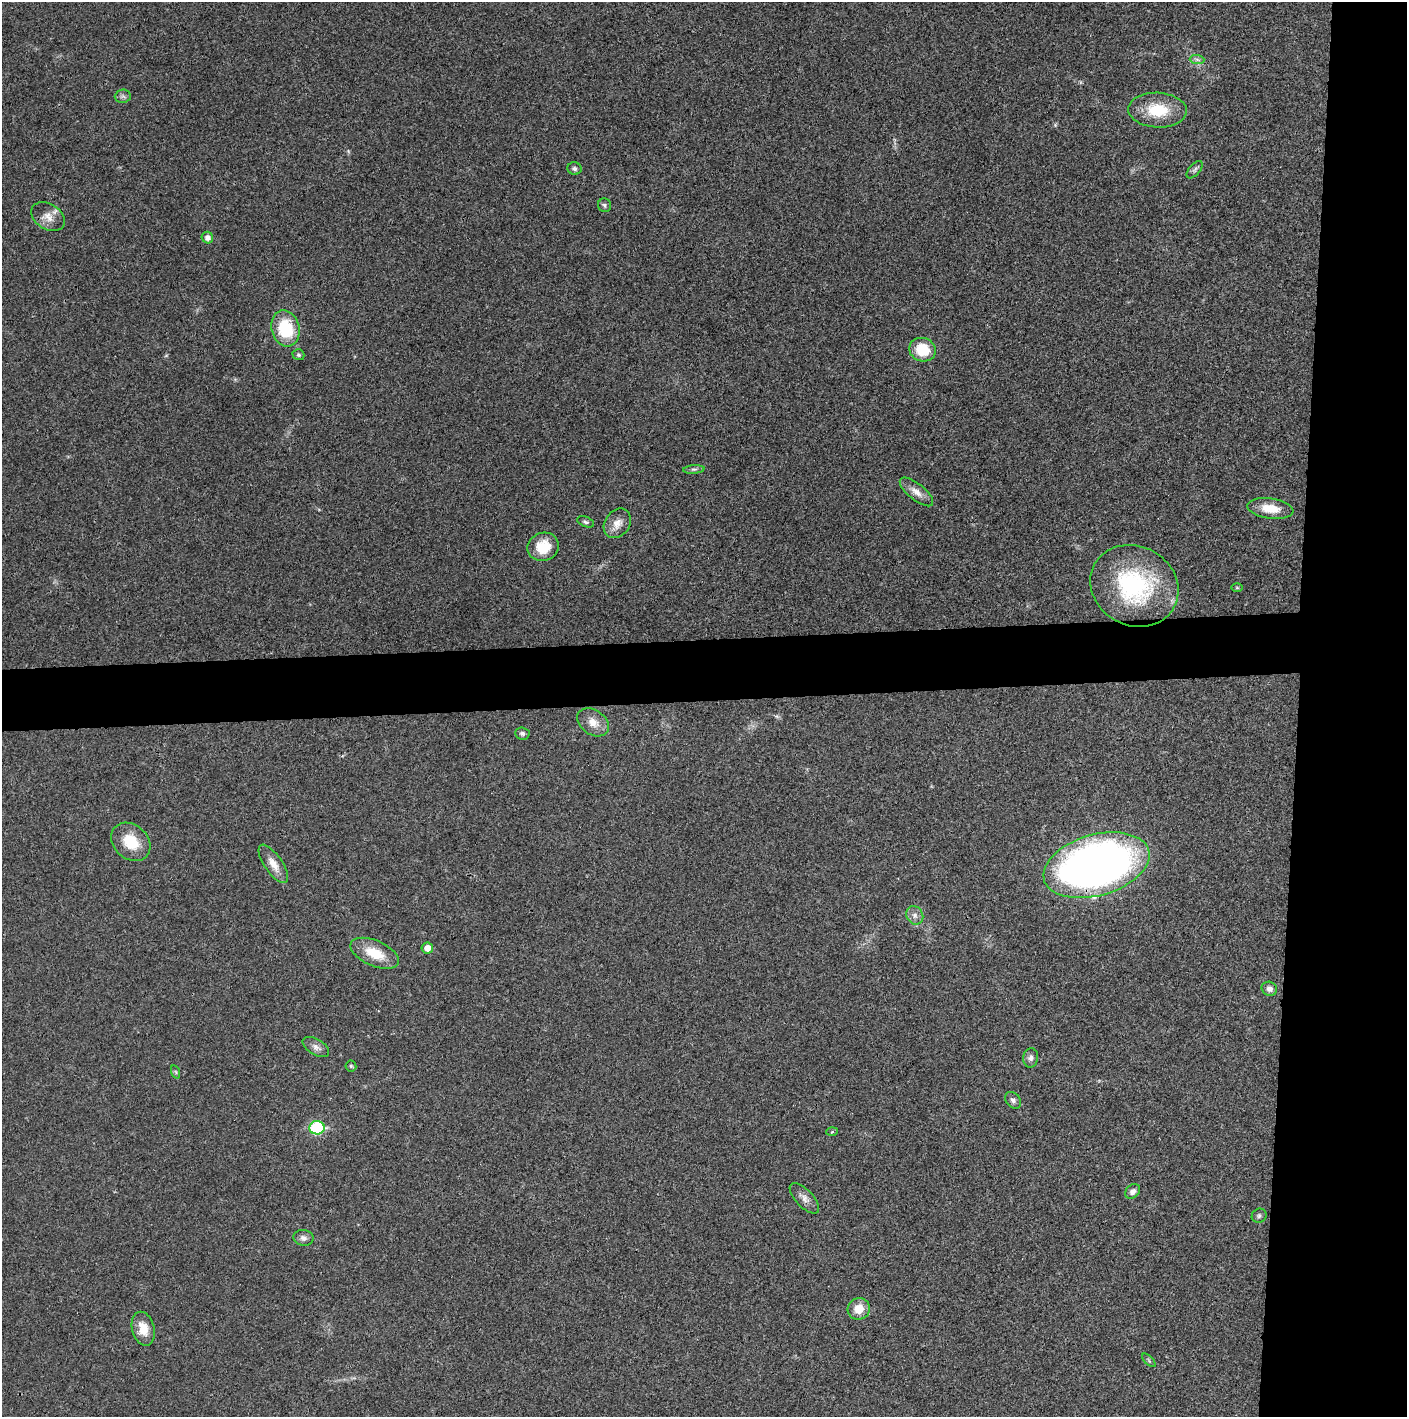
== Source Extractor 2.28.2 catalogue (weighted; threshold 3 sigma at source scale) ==
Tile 6 of 3 x 3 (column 3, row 2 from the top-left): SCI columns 2814-4218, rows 1416-2830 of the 4219 x 4245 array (HDU 1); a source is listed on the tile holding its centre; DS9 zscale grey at full resolution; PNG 1409 x 1419 px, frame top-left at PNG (2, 2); each listed source drawn as its Kron ellipse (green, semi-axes under 4 px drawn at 4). Shown black and unused: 12% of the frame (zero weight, under 3 of 4 exposures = <1% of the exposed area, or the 3 px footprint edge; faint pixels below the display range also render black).
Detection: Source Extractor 2.28.2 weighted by HDU 2 'WHT'; one run over the whole footprint, this tile lists its part. Background 0.0193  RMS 0.0041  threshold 0.0185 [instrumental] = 3 sigma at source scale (4.5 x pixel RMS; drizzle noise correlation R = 1.50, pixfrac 1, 0.05/0.05 arcsec/px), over >= 5 px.
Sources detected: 43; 1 inside a brighter listed object's ellipse — not listed separately; the other 42 listed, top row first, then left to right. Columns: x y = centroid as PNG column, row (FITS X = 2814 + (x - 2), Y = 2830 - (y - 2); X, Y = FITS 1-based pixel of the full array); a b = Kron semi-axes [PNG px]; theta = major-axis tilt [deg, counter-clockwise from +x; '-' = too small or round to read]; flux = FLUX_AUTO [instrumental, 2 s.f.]
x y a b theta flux
1197 59 7 4 -1 0.99
123 96 8 6 5 1.1
1158 110 29 17 -3 15
574 169 7 6 - 1
1195 170 10 5 49 1.1
604 205 7 6 - 0.96
48 217 18 12 -33 4.5
207 238 6 5 - 2
286 328 18 14 -75 19
922 350 13 11 -20 11
298 355 6 5 - 0.74
694 469 11 4 5 1
916 492 20 8 -39 3.6
1270 509 23 10 -8 7.2
585 522 9 5 -21 0.86
617 523 16 12 55 4.1
543 547 16 14 20 10
1134 586 45 39 -29 52
1237 588 5 3 - 0.4
593 722 17 12 -34 5.1
522 733 7 6 - 1.1
131 842 22 17 -42 11
273 864 22 9 -56 4.5
1096 865 54 30 16 300
915 915 10 8 -57 2
427 948 6 5 - 3.2
375 953 26 12 -24 11
1269 989 8 7 - 1.8
316 1047 14 8 -31 2.1
1031 1058 9 7 81 1.6
351 1066 5 5 - 0.64
176 1072 7 4 -71 0.64
1013 1100 9 7 -48 1.3
317 1128 7 6 - 36
832 1132 5 4 - 0.47
1133 1191 8 6 44 1.8
804 1198 19 8 -46 2.8
1259 1216 7 7 - 0.99
303 1238 10 8 -9 1.8
859 1309 11 10 - 5.9
143 1329 17 11 -76 6.8
1149 1360 8 3 -45 0.57